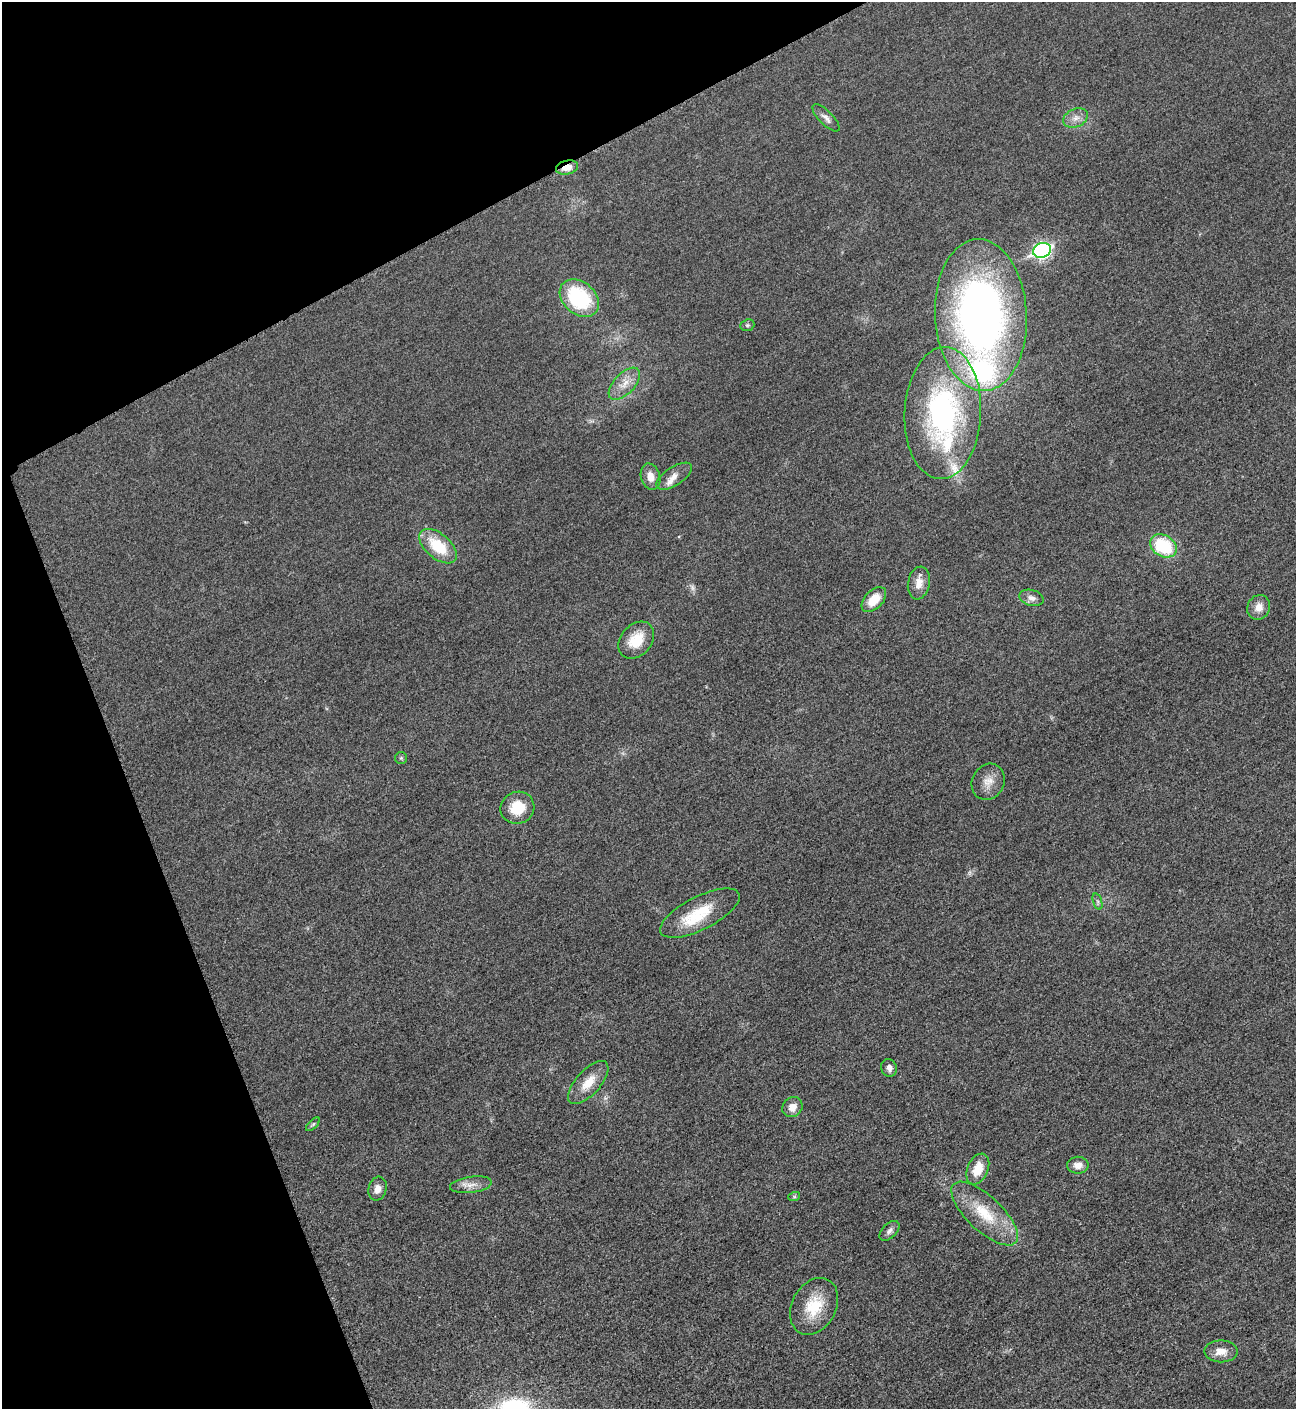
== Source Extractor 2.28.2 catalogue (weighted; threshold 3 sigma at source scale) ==
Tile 5 of 4 x 4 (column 1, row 2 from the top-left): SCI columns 298-1591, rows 2827-4233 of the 5640 x 5651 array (HDU 1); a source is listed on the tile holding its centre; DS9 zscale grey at full resolution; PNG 1298 x 1411 px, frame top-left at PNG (2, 2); each listed source drawn as its Kron ellipse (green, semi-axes under 4 px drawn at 4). Shown black and unused: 21% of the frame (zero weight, under 3 of 5 exposures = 1% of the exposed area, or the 3 px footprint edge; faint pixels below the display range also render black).
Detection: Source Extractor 2.28.2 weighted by HDU 2 'WHT'; one run over the whole footprint, this tile lists its part. Background 0.0189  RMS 0.005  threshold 0.0227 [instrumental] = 3 sigma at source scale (4.5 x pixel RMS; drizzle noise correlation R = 1.50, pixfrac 1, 0.05/0.05 arcsec/px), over >= 5 px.
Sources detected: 42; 1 too faint to see at this stretch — neither listed nor drawn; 5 inside a brighter listed object's ellipse — not listed separately; the other 36 listed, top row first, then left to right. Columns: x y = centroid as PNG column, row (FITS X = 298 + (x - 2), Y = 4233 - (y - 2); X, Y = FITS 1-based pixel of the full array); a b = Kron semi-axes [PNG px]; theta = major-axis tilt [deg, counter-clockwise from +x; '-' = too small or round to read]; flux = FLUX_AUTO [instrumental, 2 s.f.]
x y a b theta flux
826 118 18 7 -45 2.7
1075 118 13 9 23 3.7
567 167 11 7 14 5.1
1042 250 9 7 24 130
579 298 22 16 -42 39
981 315 76 46 -87 280
747 325 7 5 20 0.79
624 384 20 10 46 6.4
943 413 66 38 87 110
674 476 20 9 32 4
650 477 13 9 -73 4.7
438 546 22 12 -40 19
1163 546 14 10 -30 29
919 583 16 11 79 5.4
1031 598 12 8 -16 2.7
874 600 15 9 46 9.4
1259 607 13 11 65 5.1
636 640 20 15 48 13
401 758 6 6 - 0.82
988 782 19 16 63 6.3
517 808 17 16 - 13
1098 901 8 3 -71 0.93
700 913 44 16 27 19
889 1068 9 7 -65 2.6
588 1083 27 12 48 9.2
792 1107 11 9 46 4.7
313 1124 9 3 45 0.81
1078 1165 11 8 1 4
978 1169 16 10 66 9.9
471 1185 21 8 8 4.3
377 1189 12 9 76 3.7
794 1197 6 4 18 0.69
985 1214 42 17 -43 21
889 1231 12 7 45 2.2
814 1306 30 22 61 18
1221 1351 17 11 -1 6.1
Overlapping masked pixels (flux is a lower limit): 1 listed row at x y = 567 167